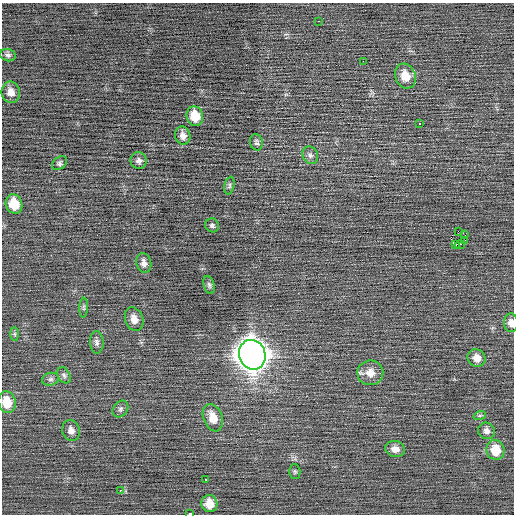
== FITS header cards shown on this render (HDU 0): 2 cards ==
NAXIS1  =                  512 / Axis length
NAXIS2  =                  512 / Axis length

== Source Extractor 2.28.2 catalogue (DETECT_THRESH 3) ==
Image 512 x 512 px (HDU 0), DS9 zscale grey, 1 PNG px = 1 image px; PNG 516 x 516 px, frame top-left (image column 1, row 512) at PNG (2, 3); each listed source drawn as its Kron ellipse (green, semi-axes under 4 px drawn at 4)
Background 0.0133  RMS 0.76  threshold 2.28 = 3 sigma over >= 5 px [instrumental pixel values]
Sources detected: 46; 1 with non-positive FLUX_AUTO (blend fragments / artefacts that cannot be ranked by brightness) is neither listed nor drawn; the other 45 listed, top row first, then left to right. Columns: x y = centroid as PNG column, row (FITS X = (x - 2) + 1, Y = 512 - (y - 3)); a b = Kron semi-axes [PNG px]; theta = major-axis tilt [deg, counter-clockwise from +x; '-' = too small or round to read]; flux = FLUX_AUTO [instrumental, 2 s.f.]
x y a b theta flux
318 21 3 2 - 69
8 55 8 6 -16 120
363 61 2 2 - 95
405 76 13 10 -71 770
11 92 10 9 - 360
195 116 10 8 -74 1000
419 124 3 3 - 440
183 136 9 7 -77 260
256 142 8 6 -78 120
310 155 9 7 -62 170
139 161 8 8 - 180
60 163 8 6 40 110
229 186 9 5 77 110
14 204 10 8 -72 1100
212 225 7 6 - 120
458 231 2 2 - 2000
465 235 3 2 - 280
465 240 3 2 - 82
455 244 4 2 - 110
460 245 5 2 - 50
144 263 10 7 -75 230
209 285 9 5 -75 120
84 308 10 4 88 90
134 319 12 9 -70 410
511 323 9 7 -86 270
15 334 7 4 -89 89
97 342 11 7 -88 180
252 355 15 13 -68 72000
476 358 9 8 - 400
370 373 13 12 - 570
64 375 9 6 -57 130
51 379 8 6 14 130
7 402 11 8 -79 970
120 409 9 7 52 150
480 415 6 4 19 67
213 418 14 9 -70 660
71 431 10 9 - 290
486 431 9 8 - 230
395 449 10 8 -13 350
495 450 10 9 - 1100
295 471 7 5 -89 88
205 479 3 3 - 190
120 490 3 2 - 580
209 504 8 8 - 610
190 514 4 2 - 2200
At the frame edge (FLAGS 8, measured only in part): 3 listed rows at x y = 511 323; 7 402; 190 514
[1 non-positive-flux detection neither listed nor drawn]